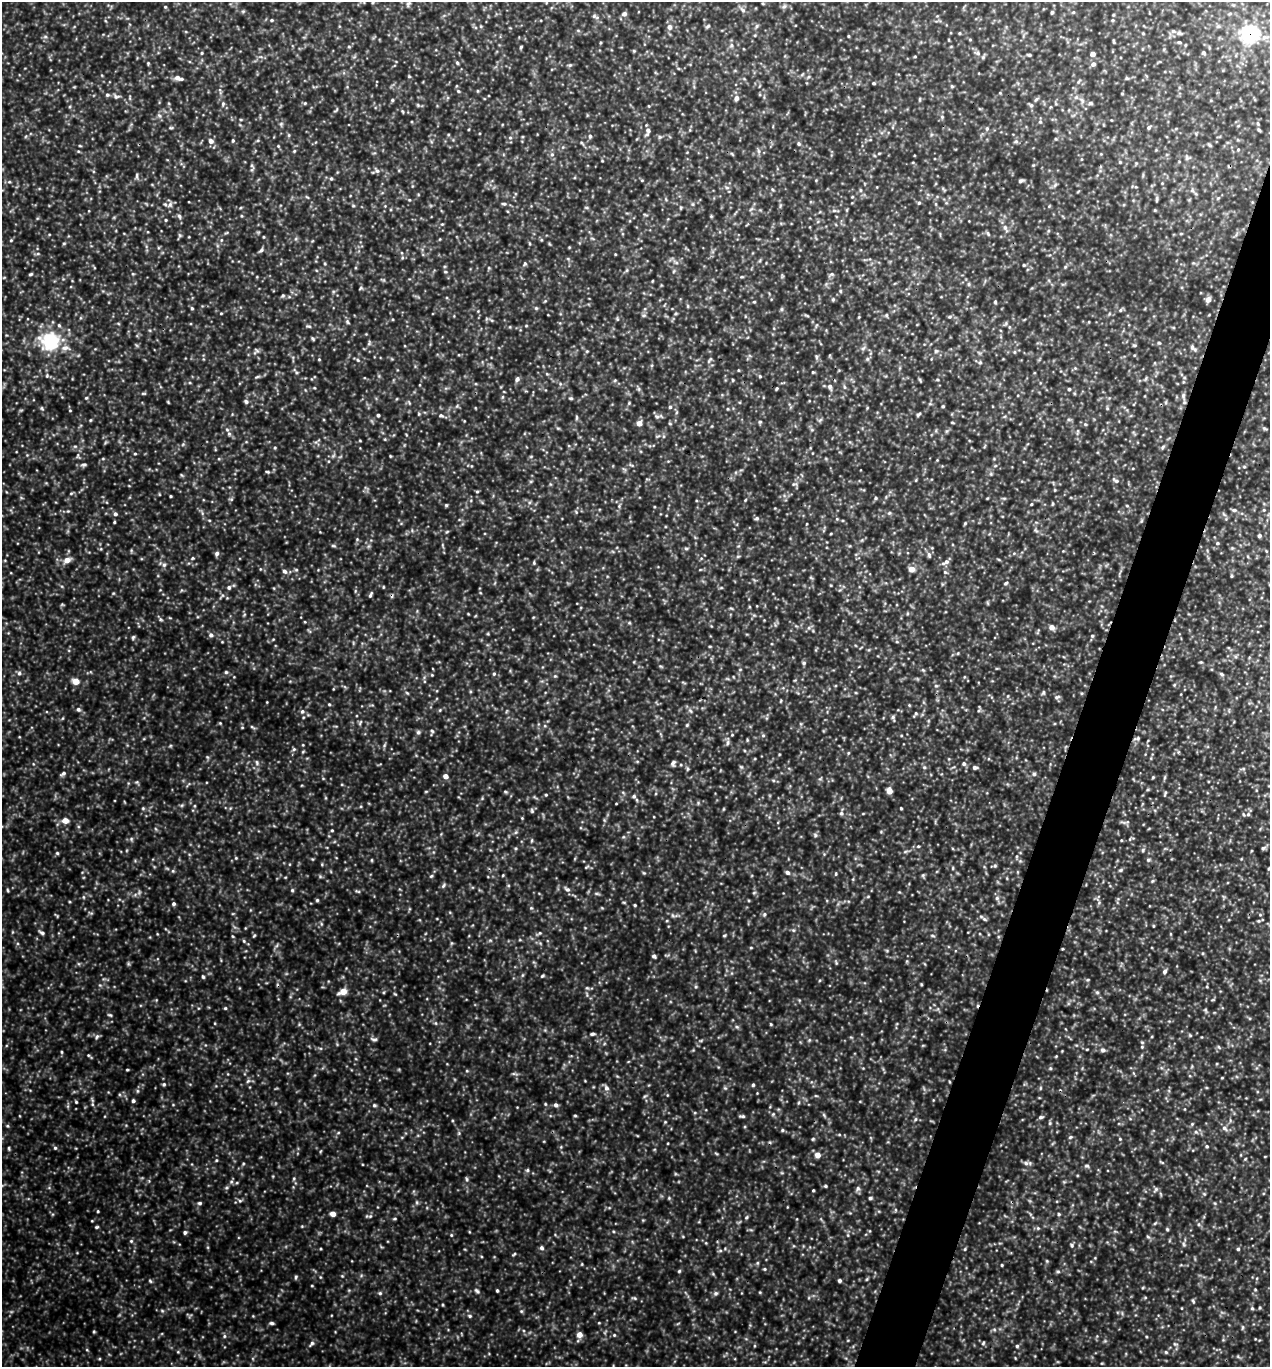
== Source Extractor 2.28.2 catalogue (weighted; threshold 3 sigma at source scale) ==
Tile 10 of 4 x 4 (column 2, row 3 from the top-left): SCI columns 1405-2672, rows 1370-2734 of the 5501 x 5490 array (HDU 1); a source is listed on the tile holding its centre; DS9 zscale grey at full resolution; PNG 1272 x 1369 px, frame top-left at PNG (2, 2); no overlay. Shown black and unused: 4% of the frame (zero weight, under 3 of 5 exposures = <1% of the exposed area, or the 3 px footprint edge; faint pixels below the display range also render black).
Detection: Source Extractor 2.28.2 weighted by HDU 2 'WHT'; one run over the whole footprint, this tile lists its part. Background 0.693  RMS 0.12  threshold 0.519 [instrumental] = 3 sigma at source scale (4.5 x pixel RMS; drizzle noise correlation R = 1.50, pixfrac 1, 0.05/0.05 arcsec/px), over >= 5 px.
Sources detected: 379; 2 inside a brighter listed object's ellipse — not listed separately; the other 377 listed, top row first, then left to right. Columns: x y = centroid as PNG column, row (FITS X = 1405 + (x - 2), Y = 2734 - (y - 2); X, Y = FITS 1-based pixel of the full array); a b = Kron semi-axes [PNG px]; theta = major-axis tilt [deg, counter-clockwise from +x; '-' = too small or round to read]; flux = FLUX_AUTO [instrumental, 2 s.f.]
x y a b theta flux
408 4 7 5 19 24
784 6 7 5 43 25
165 7 4 4 - 11
742 10 9 5 -45 34
1052 12 4 3 - 18
1073 12 5 4 - 13
624 14 6 5 - 40
595 16 11 5 -30 31
708 26 6 4 44 16
1218 26 6 4 1 19
669 27 6 6 - 55
960 33 5 3 - 9.9
1143 33 5 3 - 9.9
1179 33 8 5 -16 30
1249 34 7 7 - 3300
848 36 3 3 - 10
1114 41 5 3 - 12
1179 42 7 4 -7 18
349 46 5 3 - 12
521 47 4 3 - 13
202 53 4 4 - 11
978 53 7 5 -3 29
1203 53 6 4 -53 17
1093 54 4 4 - 68
1029 55 5 3 - 14
915 56 4 3 - 9.7
148 63 5 4 - 11
457 63 5 4 - 17
1093 64 6 5 - 37
178 78 9 7 -29 59
1127 78 6 4 -1 15
874 83 4 3 - 16
952 86 5 4 - 13
458 91 5 3 - 13
1122 93 5 3 - 8.5
107 95 5 4 - 19
116 96 8 5 -7 29
1076 97 6 5 - 26
736 98 5 5 - 55
920 99 5 3 - 12
1036 99 6 4 20 16
392 100 4 4 - 14
305 103 5 3 - 11
1090 103 6 5 - 18
223 104 6 4 71 17
1031 105 7 5 -86 24
159 115 6 4 -19 18
1149 127 5 5 - 20
171 128 6 4 1 14
987 128 6 5 - 20
1259 130 5 4 - 15
648 131 11 6 77 48
590 136 6 4 -70 17
510 138 5 3 - 14
233 140 4 4 - 13
211 141 6 5 - 54
799 144 6 4 -71 16
278 146 5 3 - 11
294 151 4 3 - 11
552 154 5 5 - 22
1187 158 6 5 - 21
1120 162 4 4 - 12
377 171 6 5 - 25
137 176 9 3 -86 21
331 179 4 4 - 14
1020 181 6 4 25 23
9 182 5 3 - 13
1055 185 7 4 46 21
1157 199 9 3 76 16
919 203 5 4 - 15
170 204 8 5 64 33
503 204 7 3 -9 18
834 210 6 4 0 19
179 216 7 4 -58 23
166 220 4 3 - 13
1005 227 8 5 -63 34
988 234 6 4 -78 16
11 240 4 4 - 12
221 240 5 3 - 13
261 250 7 5 43 23
615 254 3 3 - 8
676 262 6 4 -19 21
1024 265 4 3 - 13
1065 267 5 4 - 14
445 272 5 3 - 10
30 274 5 3 - 15
831 274 7 5 20 21
969 284 6 4 90 15
283 295 5 5 - 16
1208 299 5 5 - 79
754 302 5 3 - 10
995 302 5 4 - 12
192 308 5 4 - 15
536 308 5 5 - 15
782 309 6 4 72 15
1120 310 5 3 - 12
221 313 4 3 - 9.2
886 315 5 3 - 13
950 317 6 4 19 17
347 322 6 4 -86 17
309 326 6 4 -17 18
313 339 6 3 -59 14
50 341 22 20 -1 620
1159 343 5 3 - 12
1134 345 5 3 - 13
1193 348 10 5 -36 34
587 351 5 3 - 10
936 351 6 5 - 17
816 357 6 4 -89 19
319 359 4 4 - 9.8
867 359 6 4 -90 19
980 362 5 5 - 17
813 372 4 3 - 10
760 376 5 4 - 14
517 379 8 5 71 26
733 380 5 3 - 11
830 387 9 5 -79 32
844 387 6 4 -88 17
639 389 7 4 -71 19
776 389 5 3 - 11
1069 389 3 3 - 17
143 393 6 3 -18 13
1183 395 7 5 71 26
86 398 5 3 - 11
571 398 6 3 -8 14
246 401 6 5 - 27
629 403 4 4 - 11
670 407 4 4 - 18
42 408 6 4 -88 14
70 410 4 3 - 8.1
918 414 6 4 42 18
378 415 4 3 - 22
441 415 7 4 -25 22
576 417 7 3 90 15
657 417 7 4 -1 22
90 420 5 3 - 10
760 422 5 4 - 15
952 422 5 3 - 9.4
639 423 5 5 - 71
1085 424 5 3 - 12
1265 429 6 3 -20 15
227 430 6 5 - 25
360 441 4 3 - 8.6
75 446 6 4 17 15
1163 447 6 4 59 17
275 448 5 3 - 11
135 454 5 3 - 10
390 456 4 3 - 8.8
84 465 7 5 14 22
267 472 6 3 -19 14
1116 481 9 4 -29 25
794 484 9 3 10 14
477 492 5 3 - 12
71 493 6 4 2 13
171 496 3 2 - 12
875 498 4 4 - 14
745 500 5 3 - 10
1031 504 4 3 - 10
446 505 4 4 - 14
1127 506 5 3 - 10
1234 510 6 5 - 19
1264 510 4 3 - 10
889 513 5 5 - 16
115 514 5 5 - 28
757 518 6 5 - 22
209 520 5 3 - 10
1141 521 6 4 71 14
114 522 3 3 - 12
1259 536 4 4 - 22
1217 543 5 3 - 12
333 546 6 3 -19 14
686 548 6 4 -1 15
217 553 5 5 - 32
929 555 8 5 -80 26
67 560 6 5 - 95
945 562 12 5 29 42
534 563 5 4 - 13
164 565 6 5 - 25
912 569 5 5 - 110
296 570 6 4 -1 14
284 571 7 5 -51 35
945 572 6 5 - 17
1231 576 5 3 - 13
1006 583 5 4 - 16
229 587 6 5 - 25
383 587 4 3 - 8.5
370 595 8 4 69 19
1052 627 5 5 - 79
211 635 6 6 - 32
1092 636 5 4 - 16
897 642 5 3 - 13
958 653 5 3 - 9.2
804 663 6 4 -14 20
923 670 4 4 - 12
226 672 5 5 - 17
19 673 5 5 - 24
494 674 5 4 - 15
1222 674 7 4 -28 18
555 676 4 4 - 12
76 681 5 4 - 180
936 686 5 4 - 16
407 693 5 4 - 13
1057 697 8 4 20 19
329 704 4 4 - 12
78 709 6 5 - 26
302 711 6 5 - 24
691 711 6 4 -70 17
916 713 6 4 71 15
893 717 6 5 - 21
220 723 4 4 - 9.7
360 723 8 3 60 16
432 731 6 4 -43 16
418 732 5 5 - 20
763 735 6 4 0 14
1138 738 7 5 13 22
727 742 8 4 81 24
294 749 5 5 - 18
257 762 6 4 -88 18
673 763 8 4 55 28
964 764 6 5 - 26
975 767 5 4 - 31
1243 769 6 4 19 16
63 773 7 5 34 29
445 776 5 5 - 63
1153 777 4 4 - 12
889 791 5 4 - 100
1165 793 8 3 68 13
546 795 4 3 - 11
634 796 6 5 - 26
901 808 3 3 - 11
841 813 6 5 - 22
1248 814 6 5 - 24
65 820 5 5 - 120
332 830 4 4 - 12
815 835 6 4 -62 19
131 839 6 4 48 18
1121 840 4 2 - 8.4
1263 848 6 5 - 21
1143 850 5 5 - 17
57 853 5 5 - 16
236 858 4 3 - 10
372 860 5 3 - 11
1148 860 6 5 - 19
995 866 5 5 - 18
586 867 7 3 31 13
1269 869 5 3 - 12
1120 870 6 4 21 17
173 871 5 4 - 14
787 873 6 5 - 29
836 874 5 3 - 11
503 875 4 3 - 9.7
923 875 6 4 45 15
431 876 6 4 43 16
1152 881 5 3 - 14
443 886 7 4 59 19
567 889 8 6 -33 33
7 890 5 3 - 12
292 890 5 4 - 16
997 898 6 5 - 22
317 900 4 4 - 15
174 904 4 4 - 23
635 905 3 3 - 13
764 914 6 4 69 19
983 918 12 4 -39 28
1259 921 6 4 19 16
1153 926 4 3 - 10
42 933 8 5 -34 26
540 933 6 4 88 12
724 935 5 3 - 11
254 936 5 4 - 13
244 941 5 4 - 15
751 947 5 3 - 10
654 956 5 4 - 22
1165 971 6 4 60 28
542 976 5 3 - 13
203 977 5 4 - 16
921 984 4 3 - 11
343 991 6 4 22 180
1097 992 5 5 - 17
225 1008 4 4 - 13
1205 1010 5 5 - 15
110 1015 7 3 -26 15
436 1023 6 4 -89 14
592 1034 6 4 14 19
97 1036 7 4 58 21
374 1039 9 4 -8 22
1142 1047 5 5 - 15
1103 1050 6 5 - 31
61 1052 5 3 - 12
1056 1056 4 3 - 9
127 1070 4 3 - 10
1222 1078 4 3 - 8.3
248 1081 6 4 18 19
164 1084 5 4 - 18
753 1085 4 4 - 16
606 1088 7 7 - 38
133 1101 4 4 - 25
76 1102 4 3 - 12
92 1104 6 4 -72 17
374 1105 5 4 - 16
556 1105 5 5 - 30
824 1115 6 4 -71 15
743 1116 6 5 - 20
1041 1117 6 4 2 23
915 1119 6 4 61 17
665 1122 4 4 - 10
1050 1123 6 4 89 15
7 1126 5 4 - 14
1224 1128 8 6 -43 38
782 1130 5 4 - 15
1196 1132 5 4 - 16
1070 1137 6 4 22 16
1120 1139 4 4 - 10
1207 1146 5 4 - 15
9 1148 5 3 - 13
55 1148 5 5 - 17
817 1155 5 5 - 84
1245 1159 4 4 - 10
216 1160 5 4 - 12
1026 1163 7 6 - 33
1087 1166 7 4 7 19
527 1170 5 4 - 17
467 1179 6 4 -88 16
826 1186 5 3 - 12
858 1188 6 6 - 26
1155 1189 8 5 58 24
813 1190 3 2 - 11
669 1198 4 4 - 12
870 1198 4 4 - 20
240 1201 6 5 - 20
200 1203 5 4 - 20
98 1211 4 3 - 12
333 1214 4 4 - 93
1059 1214 4 3 - 14
370 1216 7 4 44 20
395 1218 5 3 - 12
746 1218 5 3 - 13
1155 1223 6 3 19 14
97 1227 5 4 - 14
1038 1228 5 4 - 15
1167 1229 5 4 - 13
185 1232 5 4 - 23
451 1235 4 4 - 11
131 1241 5 5 - 17
1183 1244 7 4 -88 19
1072 1245 6 5 - 19
541 1248 5 5 - 27
1238 1249 4 4 - 16
720 1251 6 4 0 20
1002 1265 4 3 - 11
765 1269 5 4 - 13
679 1271 5 4 - 14
1058 1272 6 4 -1 16
296 1277 5 4 - 16
839 1280 4 4 - 27
150 1281 6 3 -37 14
312 1286 4 3 - 9.2
497 1290 3 3 - 16
477 1291 8 4 -44 24
380 1293 5 5 - 17
635 1298 6 4 17 15
1252 1308 5 4 - 15
521 1311 5 4 - 14
470 1316 5 4 - 15
272 1323 6 4 -2 23
599 1323 4 3 - 8.8
1243 1327 6 4 90 16
994 1329 6 4 -19 16
94 1332 5 3 - 11
579 1335 5 5 - 100
614 1335 4 4 - 12
224 1336 6 5 - 19
983 1343 5 4 - 15
311 1344 9 4 55 28
1175 1344 6 4 -17 15
1017 1346 5 5 - 16
1166 1352 5 4 - 14
Overlapping masked pixels (flux is a lower limit): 1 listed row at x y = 1249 34
Unlisted compact peaks at least as high as the median listed source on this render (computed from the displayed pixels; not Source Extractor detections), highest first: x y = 133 637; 716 1293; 532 811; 143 808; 395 994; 1034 774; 531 908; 1193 1301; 514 1254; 771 1024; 137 1091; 965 1249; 1050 1068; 193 558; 272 20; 687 725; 361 288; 294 1178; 525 264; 207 757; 160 619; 1190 1035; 417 1202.